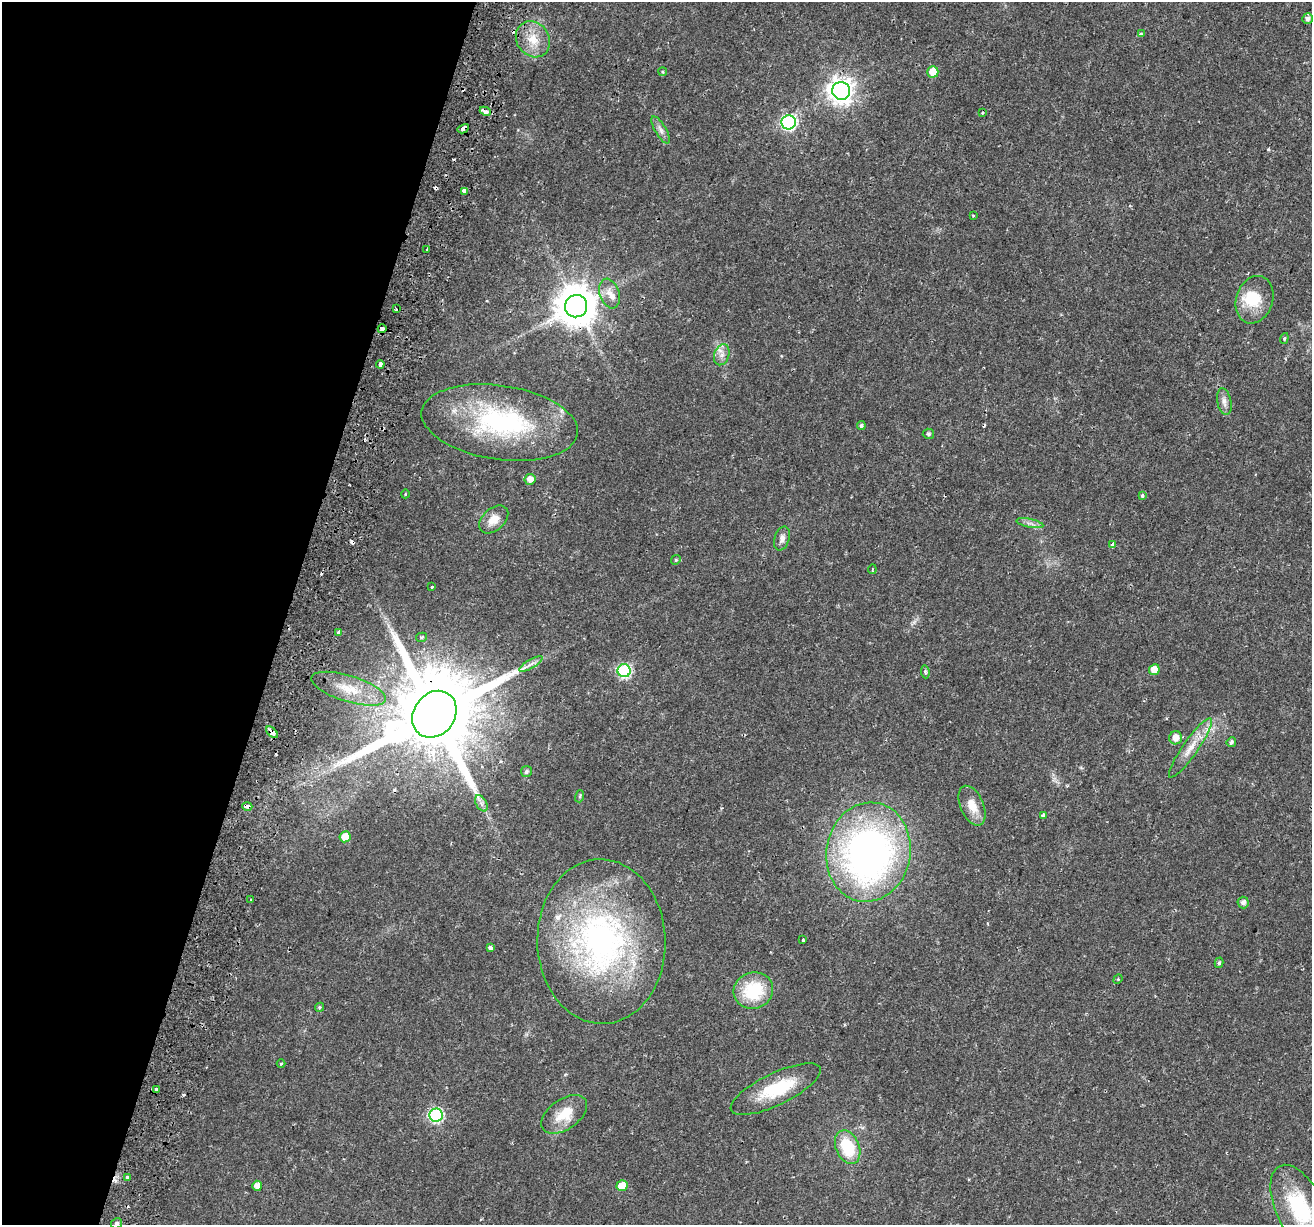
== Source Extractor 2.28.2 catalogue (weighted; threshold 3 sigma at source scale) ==
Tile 9 of 4 x 4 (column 1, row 3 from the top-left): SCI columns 78-1387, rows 1578-2800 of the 5386 x 5541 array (HDU 1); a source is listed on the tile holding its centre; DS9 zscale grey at full resolution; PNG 1314 x 1227 px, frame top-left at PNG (2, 2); each listed source drawn as its Kron ellipse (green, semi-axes under 4 px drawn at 4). Shown black and unused: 22% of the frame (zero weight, under 2 of 3 exposures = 5% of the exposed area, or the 3 px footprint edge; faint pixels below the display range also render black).
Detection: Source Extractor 2.28.2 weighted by HDU 2 'WHT'; one run over the whole footprint, this tile lists its part. Background 0.021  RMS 0.003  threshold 0.0135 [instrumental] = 3 sigma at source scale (4.5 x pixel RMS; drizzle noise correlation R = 1.50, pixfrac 1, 0.0396/0.0396 arcsec/px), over >= 5 px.
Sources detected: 89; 3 inside a brighter object's white glare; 9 cosmic-ray / hot-pixel residue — neither listed nor drawn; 1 inside a brighter listed object's ellipse — not listed separately; the other 76 listed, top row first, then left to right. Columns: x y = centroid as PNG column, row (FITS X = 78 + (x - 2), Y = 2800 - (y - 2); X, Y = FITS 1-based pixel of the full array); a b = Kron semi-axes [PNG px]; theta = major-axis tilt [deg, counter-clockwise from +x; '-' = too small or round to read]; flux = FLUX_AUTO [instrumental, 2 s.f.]
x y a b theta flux
1308 19 5 5 - 1
1141 34 4 3 - 0.47
533 39 19 16 -54 6.2
663 72 4 3 - 0.29
933 72 5 5 - 5.5
841 91 9 8 - 260
485 111 6 3 -25 2.5
983 112 3 2 - 0.33
789 122 7 7 - 58
463 129 6 3 29 2.9
661 130 15 5 -60 1.4
464 191 4 4 - 2.9
973 215 3 2 - 0.29
427 249 3 2 - 0.55
609 293 15 10 -71 3
1254 300 24 18 71 7.9
576 306 11 11 - 870
396 309 3 3 - 0.62
382 329 4 3 - 5.7
1284 338 5 4 - 0.39
722 355 11 7 71 1.7
380 364 4 3 - 1.8
1224 402 13 7 -79 1.6
500 422 79 37 -8 46
861 425 4 4 - 0.63
928 434 6 5 - 0.54
530 479 5 5 - 2.3
405 494 4 3 - 0.22
1142 496 4 4 - 0.67
494 519 17 11 42 3.7
1030 523 14 3 -12 0.84
782 539 12 7 71 1.6
1113 545 4 3 - 1.6
676 560 5 4 - 0.41
872 569 5 2 - 0.31
431 587 3 3 - 0.85
339 632 3 3 - 2.9
422 637 5 4 - 0.51
531 664 13 2 30 0.86
1154 670 5 5 - 4.1
624 671 6 6 - 42
925 672 6 4 -82 0.67
349 689 39 13 -17 8.6
434 714 25 20 54 5500
272 732 7 3 -46 3.2
1176 738 6 6 - 2.5
1231 742 5 4 - 0.74
1190 748 36 7 55 4.8
526 772 5 5 - 0.75
580 796 6 4 72 0.43
481 803 9 5 -59 1.1
247 806 5 3 - 3
972 806 21 11 -66 4.7
1043 815 4 3 - 0.95
345 837 5 5 - 5.5
868 852 50 42 80 130
251 899 3 3 - 0.98
1243 902 6 5 - 1.2
803 940 3 3 - 0.59
601 941 82 64 -88 89
490 947 4 3 - 4.1
1219 963 5 4 - 0.54
1118 979 5 4 - 0.3
753 991 20 18 19 15
319 1007 5 4 - 0.4
281 1063 4 3 - 0.31
157 1089 3 3 - 1.9
776 1089 49 16 26 14
564 1114 26 15 35 7.2
436 1115 7 6 - 42
848 1147 18 11 -67 12
128 1177 3 3 - 1.7
257 1186 5 5 - 2.1
622 1186 5 5 - 5.5
1299 1208 46 23 -65 21
117 1223 6 4 30 0.57
Overlapping masked pixels (flux is a lower limit): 7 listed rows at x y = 463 129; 576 306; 382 329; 339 632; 434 714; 272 732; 247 806
Isophote crosses this tile's border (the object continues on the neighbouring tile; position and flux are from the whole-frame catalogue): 2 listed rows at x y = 1299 1208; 117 1223